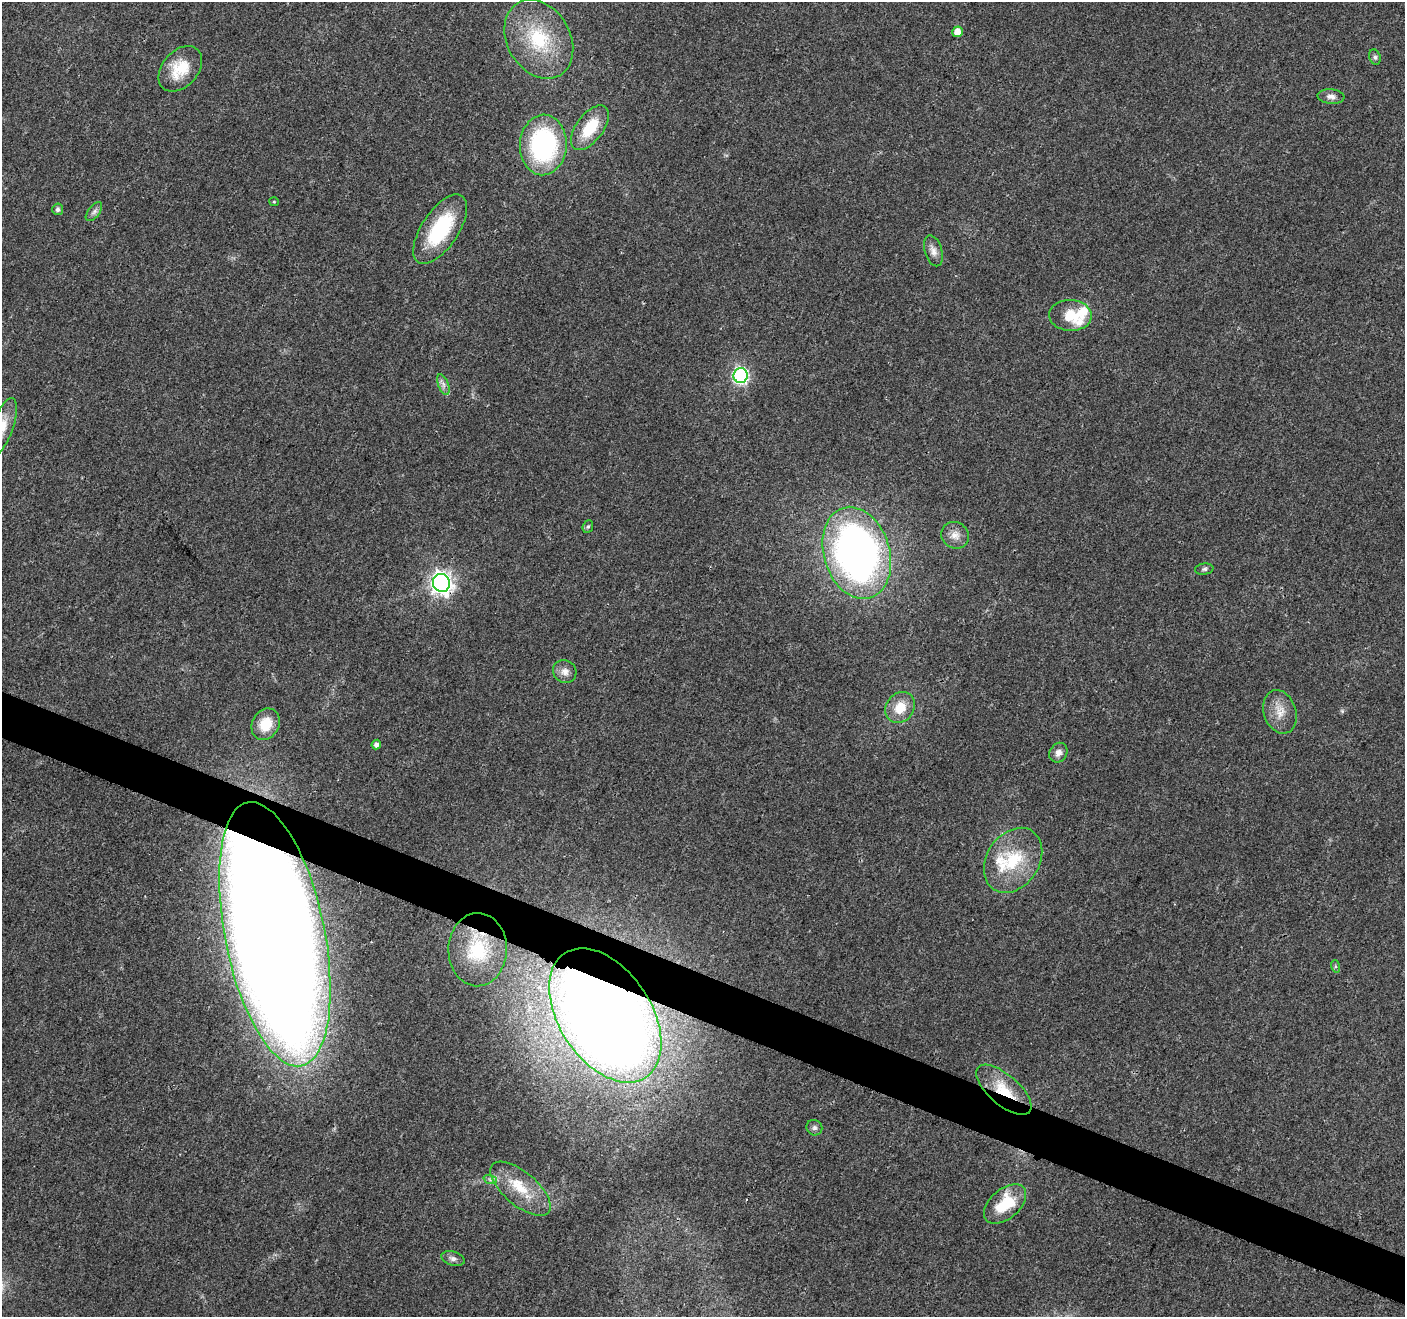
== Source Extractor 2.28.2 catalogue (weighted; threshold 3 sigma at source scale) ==
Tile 6 of 4 x 4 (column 2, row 2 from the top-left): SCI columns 1408-2810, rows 2842-4156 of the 5626 x 5747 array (HDU 1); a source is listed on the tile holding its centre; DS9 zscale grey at full resolution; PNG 1407 x 1319 px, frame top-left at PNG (2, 2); each listed source drawn as its Kron ellipse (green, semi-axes under 4 px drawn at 4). Shown black and unused: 4% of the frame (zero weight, under 3 of 4 exposures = <1% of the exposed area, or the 3 px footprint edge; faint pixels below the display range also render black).
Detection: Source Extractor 2.28.2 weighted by HDU 2 'WHT'; one run over the whole footprint, this tile lists its part. Background 0.0257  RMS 0.0032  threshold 0.0145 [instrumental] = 3 sigma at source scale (4.5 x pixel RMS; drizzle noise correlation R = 1.50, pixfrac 1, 0.0396/0.0396 arcsec/px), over >= 5 px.
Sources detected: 41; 3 inside a brighter listed object's ellipse — not listed separately; the other 38 listed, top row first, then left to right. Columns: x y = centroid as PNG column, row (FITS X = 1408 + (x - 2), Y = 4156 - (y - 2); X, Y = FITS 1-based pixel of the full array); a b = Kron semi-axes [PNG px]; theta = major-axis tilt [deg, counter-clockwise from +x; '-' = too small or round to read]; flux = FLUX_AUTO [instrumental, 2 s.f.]
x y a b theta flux
958 32 5 5 - 3.4
539 39 42 31 -59 23
1375 57 8 5 -71 0.83
180 69 26 18 48 9.8
1331 97 13 7 -5 1.7
590 128 26 13 53 11
543 145 30 23 87 49
274 202 4 4 - 0.33
58 209 5 5 - 0.9
94 212 11 5 52 1.2
440 229 40 18 56 23
933 251 16 8 -73 2.2
1070 315 21 15 -2 8.6
740 375 7 7 - 68
443 384 11 5 -69 1.3
3 427 30 10 71 5.5
588 527 6 5 - 0.5
955 535 14 13 - 3
857 553 47 33 -73 170
1204 569 9 5 8 0.74
441 583 9 8 - 180
565 671 12 11 - 2.3
900 708 16 14 52 6.5
1280 712 22 16 -71 5.2
266 724 16 13 60 7.3
376 745 5 4 - 1.4
1058 753 10 8 59 1.9
1013 860 35 26 56 17
275 934 134 50 -78 1300
478 950 36 29 88 21
1335 966 6 4 -72 0.45
605 1015 74 46 -57 660
1004 1090 34 15 -41 11
814 1128 8 7 - 1.1
490 1179 7 4 -19 0.76
520 1189 37 16 -40 11
1005 1204 25 14 41 13
453 1258 12 7 -18 1.2
Overlapping masked pixels (flux is a lower limit): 5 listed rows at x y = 441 583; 275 934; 478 950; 605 1015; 1004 1090
Isophote crosses this tile's border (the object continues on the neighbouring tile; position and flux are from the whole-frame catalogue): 1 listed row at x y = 3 427